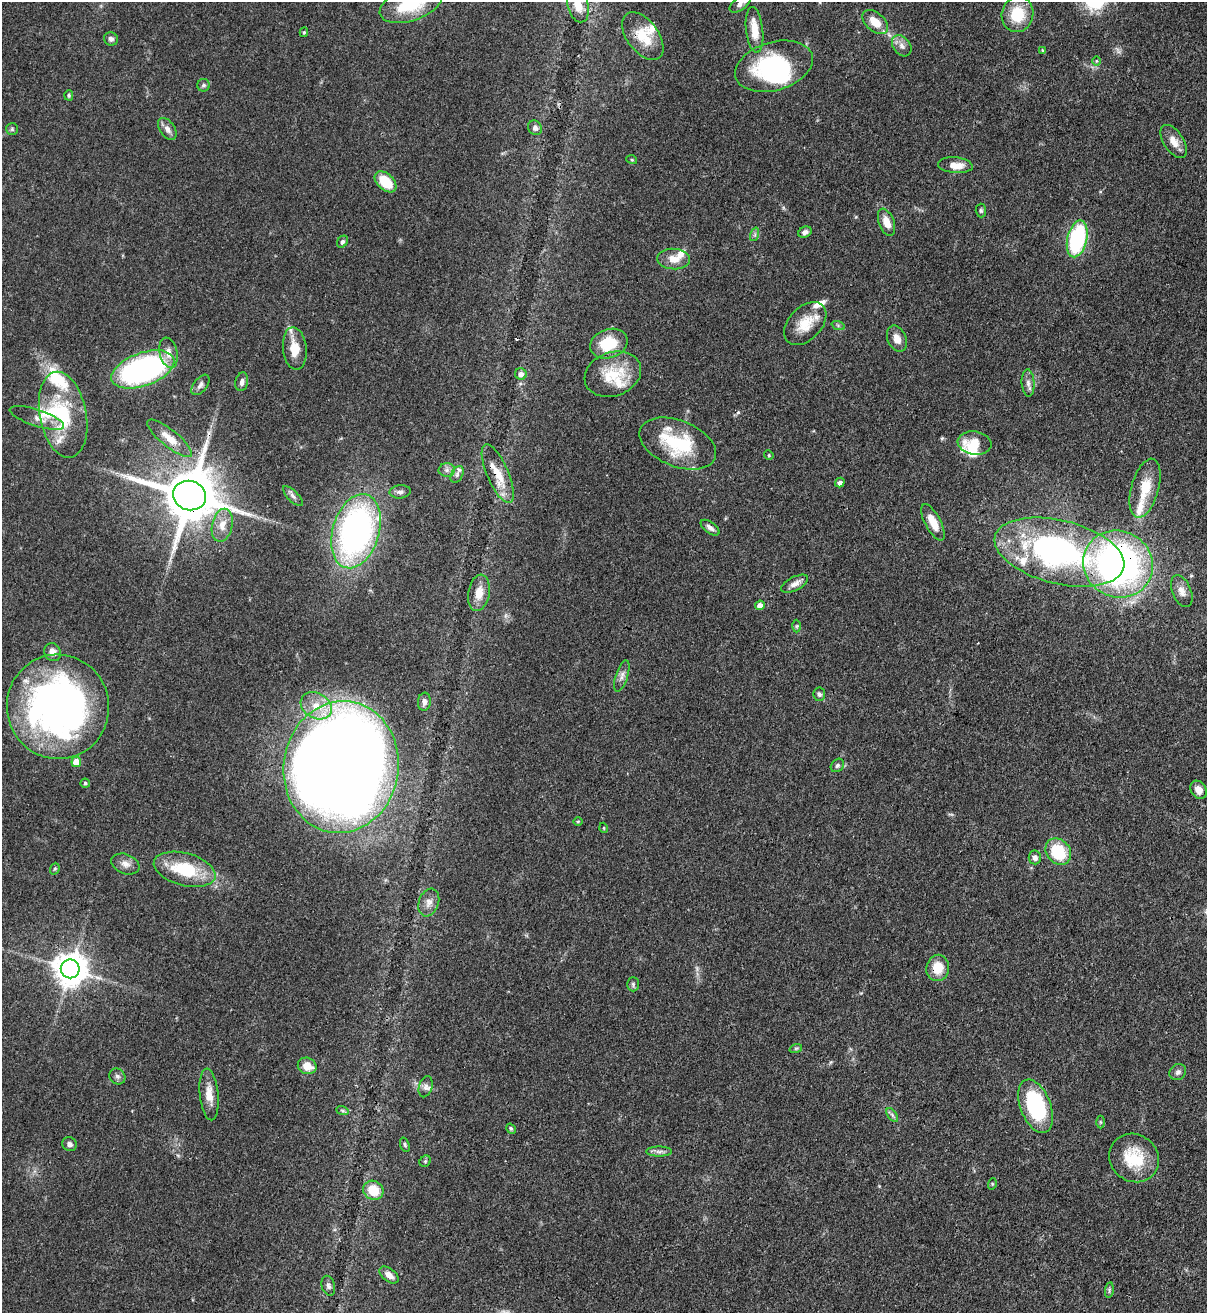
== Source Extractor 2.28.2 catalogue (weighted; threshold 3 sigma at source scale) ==
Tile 6 of 4 x 4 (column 2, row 2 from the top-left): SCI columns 1423-2627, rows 2653-3963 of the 5383 x 5308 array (HDU 1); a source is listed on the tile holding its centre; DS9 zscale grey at full resolution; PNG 1209 x 1315 px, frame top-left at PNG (2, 2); each listed source drawn as its Kron ellipse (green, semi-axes under 4 px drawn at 4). Shown black and unused: <1% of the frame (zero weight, under 3 of 4 exposures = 7% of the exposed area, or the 3 px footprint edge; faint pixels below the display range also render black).
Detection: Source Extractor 2.28.2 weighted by HDU 2 'WHT'; one run over the whole footprint, this tile lists its part. Background 0.0825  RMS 0.0039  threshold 0.0176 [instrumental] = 3 sigma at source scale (4.5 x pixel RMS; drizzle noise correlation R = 1.50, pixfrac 1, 0.05/0.05 arcsec/px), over >= 5 px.
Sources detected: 128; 1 too faint to see at this stretch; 3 inside a brighter object's white glare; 1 cosmic-ray / hot-pixel residue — neither listed nor drawn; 14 inside a brighter listed object's ellipse — not listed separately; the other 109 listed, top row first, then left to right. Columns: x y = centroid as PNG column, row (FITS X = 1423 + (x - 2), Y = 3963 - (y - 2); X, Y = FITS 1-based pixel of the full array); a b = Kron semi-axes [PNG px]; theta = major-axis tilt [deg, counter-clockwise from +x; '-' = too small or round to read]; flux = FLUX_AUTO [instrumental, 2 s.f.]
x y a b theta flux
411 4 32 16 19 23
740 4 12 6 35 2
578 6 17 10 -76 5.4
1017 14 18 16 78 13
875 22 15 9 -41 6.2
755 30 23 8 -83 7.2
304 32 4 3 - 0.51
643 36 27 15 -53 10
111 39 7 6 - 1.4
902 46 12 8 -52 2.2
1042 50 4 3 - 0.37
1096 61 5 3 - 0.35
774 66 40 24 16 42
203 85 6 6 - 1
69 95 5 4 - 0.57
535 128 7 6 - 1.7
12 129 6 6 - 0.69
167 129 12 7 -57 2.2
1174 142 19 10 -57 4.4
632 160 5 3 - 0.39
955 165 17 8 -5 4.7
386 182 13 8 -44 12
981 211 7 5 -88 0.73
886 222 14 7 -69 4.8
805 232 7 5 27 1.5
755 234 7 4 72 0.74
1077 239 19 9 76 42
342 242 6 5 - 0.92
674 259 16 10 -5 4.7
805 324 25 16 46 9.2
838 325 7 4 -19 0.68
897 339 14 9 -65 3.8
609 344 19 14 19 13
295 349 21 11 -84 8.1
169 353 15 8 -77 3.8
143 369 33 16 20 92
521 374 6 5 - 1.8
613 374 29 22 20 13
242 382 9 6 78 1.7
1028 383 14 6 -86 2.2
200 385 12 6 51 1.5
63 415 43 23 -79 26
37 418 28 8 -18 4
169 438 28 8 -39 6.3
974 443 17 11 -9 8.6
678 444 40 23 -21 27
769 455 5 4 - 0.51
447 470 8 6 1 1.5
457 474 9 5 64 1.2
498 474 32 11 -67 9
840 483 5 4 - 1.6
1145 488 30 13 74 10
400 492 10 6 6 1.5
189 495 17 14 -17 2700
293 496 13 5 -45 1.4
933 522 20 8 -62 6.1
222 525 17 10 77 4.7
710 528 11 5 -36 1.7
356 531 38 23 73 140
1059 552 66 31 -14 100
1118 564 35 33 -29 150
795 584 14 7 27 2.5
1182 591 17 9 -67 3.1
479 593 18 10 80 5.2
760 605 5 4 - 2.8
797 626 6 4 89 0.65
53 652 9 8 - 3.1
622 676 16 6 71 2.2
819 694 7 6 - 1
424 702 9 6 84 1.7
316 706 16 12 -30 7.7
58 707 52 51 - 180
76 762 5 5 - 7.1
837 765 7 6 - 0.93
341 767 66 57 82 1100
85 783 4 4 - 0.74
1198 790 9 7 -57 3
578 822 5 3 - 0.38
604 828 5 3 - 0.32
1058 852 14 11 -49 18
1035 857 7 6 - 1.7
125 864 15 9 -22 2.8
55 869 6 4 69 0.6
185 869 31 16 -15 20
429 902 14 10 69 3
938 968 13 11 80 7.9
70 969 9 9 - 780
633 984 7 6 - 0.89
796 1048 6 4 19 0.59
307 1066 9 8 - 5.3
1178 1072 9 7 39 1.4
117 1076 8 7 - 1.3
426 1087 11 6 74 1.6
209 1094 26 9 -84 5.4
1035 1106 28 15 -69 36
342 1110 6 4 -19 0.62
892 1115 8 4 -54 0.97
1100 1122 6 4 -89 0.58
511 1129 5 4 - 0.68
69 1144 7 6 - 1.5
405 1145 7 4 -72 0.69
659 1152 13 5 0 1.6
1134 1158 26 23 -38 16
425 1161 6 5 - 0.68
992 1184 6 3 73 0.38
373 1190 10 9 - 9.6
389 1275 11 6 -39 2.8
328 1286 10 6 -74 1.3
1109 1290 8 4 82 0.68
Overlapping masked pixels (flux is a lower limit): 6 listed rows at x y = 498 474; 189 495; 1059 552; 1118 564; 341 767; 938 968
Isophote crosses this tile's border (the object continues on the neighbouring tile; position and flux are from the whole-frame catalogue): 3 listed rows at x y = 411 4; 740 4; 578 6